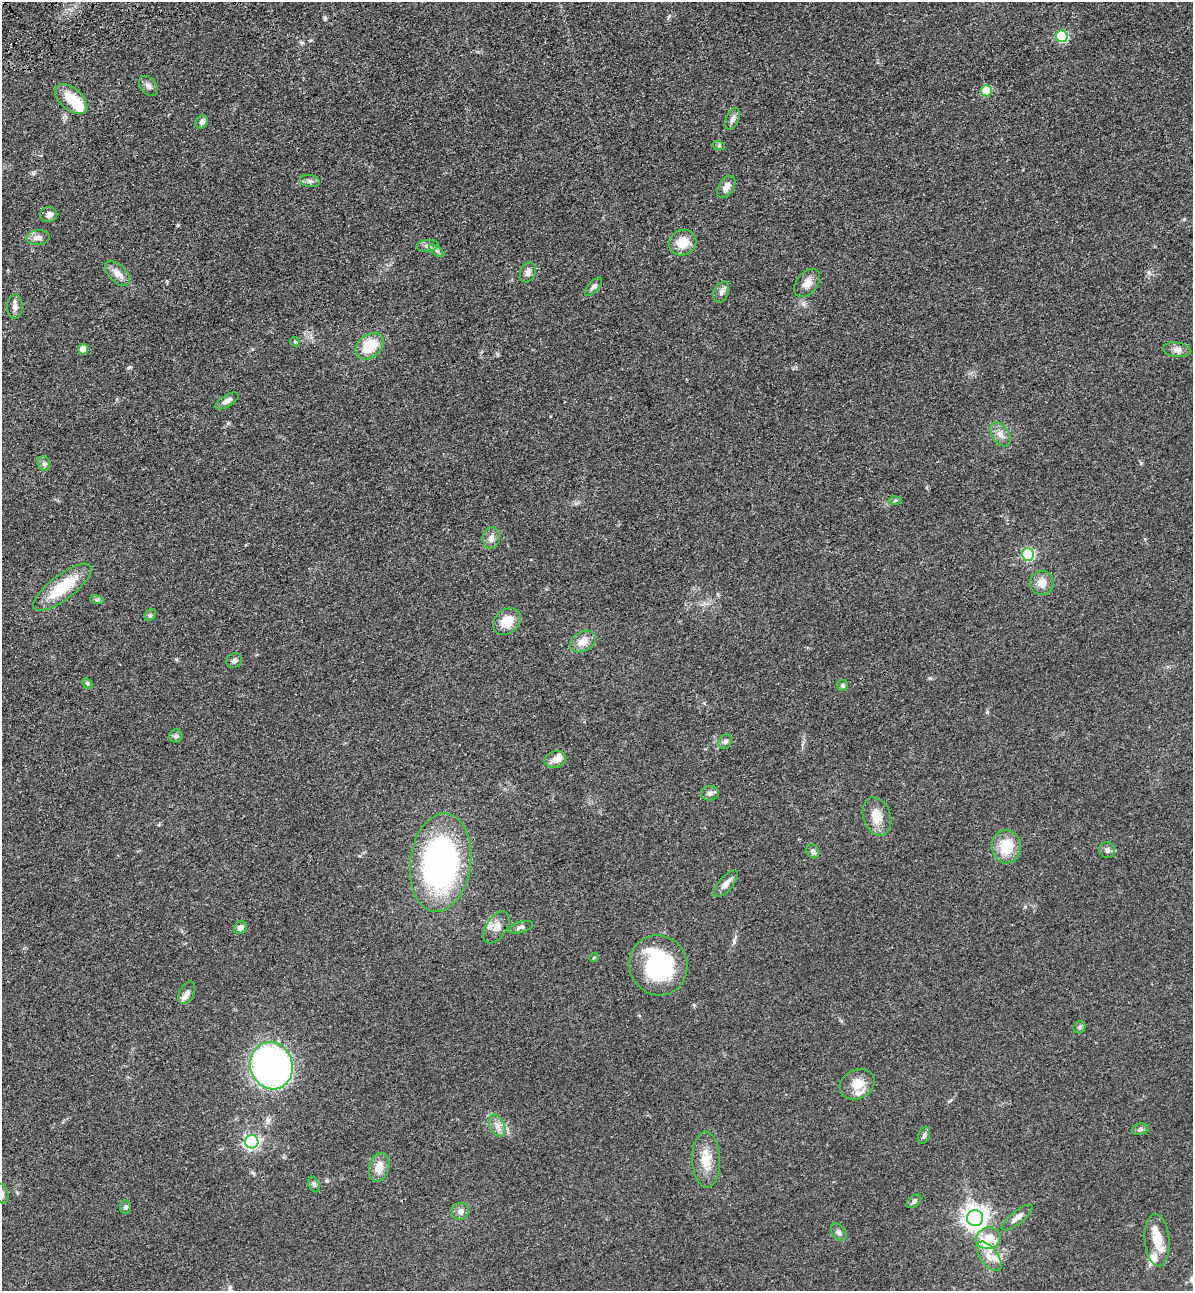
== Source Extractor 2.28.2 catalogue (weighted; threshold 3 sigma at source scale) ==
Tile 11 of 4 x 4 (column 3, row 3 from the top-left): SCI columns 2690-3880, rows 1406-2694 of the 5261 x 5389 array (HDU 1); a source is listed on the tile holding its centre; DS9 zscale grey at full resolution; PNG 1195 x 1293 px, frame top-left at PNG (2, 2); each listed source drawn as its Kron ellipse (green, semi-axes under 4 px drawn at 4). Shown black and unused: <1% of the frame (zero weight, under 3 of 4 exposures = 6% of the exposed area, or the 3 px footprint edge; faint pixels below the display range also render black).
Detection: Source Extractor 2.28.2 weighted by HDU 2 'WHT'; one run over the whole footprint, this tile lists its part. Background 0.0538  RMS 0.0057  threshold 0.0259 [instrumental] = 3 sigma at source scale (4.5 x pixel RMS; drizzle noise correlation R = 1.50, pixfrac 1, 0.05/0.05 arcsec/px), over >= 5 px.
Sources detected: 82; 1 inside a brighter object's white glare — neither listed nor drawn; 6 inside a brighter listed object's ellipse — not listed separately; the other 75 listed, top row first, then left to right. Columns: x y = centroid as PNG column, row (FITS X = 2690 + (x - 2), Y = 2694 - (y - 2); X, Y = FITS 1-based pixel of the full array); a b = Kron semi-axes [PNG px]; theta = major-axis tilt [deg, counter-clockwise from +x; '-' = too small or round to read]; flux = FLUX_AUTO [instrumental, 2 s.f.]
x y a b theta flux
1062 36 6 6 - 48
148 86 11 7 -49 2.3
986 91 5 5 - 22
71 99 19 11 -41 14
733 119 11 6 68 2.3
202 122 7 5 63 2.3
719 146 6 4 -19 0.8
310 181 10 6 -10 1.9
726 187 12 7 55 3.6
49 215 8 7 - 2.8
38 238 12 7 5 3
683 243 14 12 29 9.3
428 246 11 6 8 2
437 251 9 4 -36 1.4
528 272 10 7 66 2.5
117 273 15 8 -45 4.9
807 283 16 10 51 4.9
593 287 11 5 48 1.7
721 292 11 7 66 2.3
15 307 12 7 90 2.8
295 342 5 4 - 0.68
369 346 15 11 41 16
83 349 5 5 - 8.4
1177 350 14 7 -8 3.1
227 401 13 6 31 2.9
1000 434 13 8 -58 3.9
44 464 7 6 - 1.6
895 500 6 4 3 0.78
491 538 11 8 80 3.1
1028 554 6 6 - 58
1042 583 12 11 - 5.9
62 587 35 12 37 23
97 600 7 4 -17 0.91
150 615 6 5 - 0.92
507 622 15 12 40 9.9
583 641 14 9 30 5.5
234 661 8 7 - 1.9
87 683 6 4 -45 0.81
842 686 5 5 - 1
176 736 7 6 - 1.6
725 742 8 6 57 1.5
555 759 11 8 16 5.3
710 793 9 7 8 2
877 817 20 13 -72 8.7
1006 847 16 14 -83 15
1107 850 8 7 - 2.1
813 851 7 6 - 1.7
440 863 49 30 82 170
726 884 16 7 49 3.7
240 927 7 6 - 2.4
496 927 18 10 56 5.1
521 927 12 5 17 1.8
594 957 5 3 - 0.56
658 965 30 29 - 60
187 993 12 7 64 2.5
1080 1027 6 5 - 1.3
271 1066 24 21 -72 250
857 1084 18 14 27 10
497 1126 11 7 -66 3.5
1140 1129 9 5 10 1.3
924 1135 9 5 70 1.5
252 1142 7 6 - 130
706 1160 28 14 -88 11
379 1167 15 10 75 6.7
314 1185 8 5 -62 1.3
2 1194 10 6 -75 2
914 1201 8 5 41 1.4
126 1207 6 5 - 1.2
460 1211 9 8 - 2.7
975 1218 8 8 - 470
1017 1218 19 6 39 3.5
839 1232 10 6 -54 2
988 1238 12 10 19 8.9
1157 1240 26 12 -85 12
989 1256 17 8 -53 5.3
Isophote crosses this tile's border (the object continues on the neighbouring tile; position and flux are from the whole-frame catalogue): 1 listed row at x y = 2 1194
Unlisted compact peaks at least as high as the median listed source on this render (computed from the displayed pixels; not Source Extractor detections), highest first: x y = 987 712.